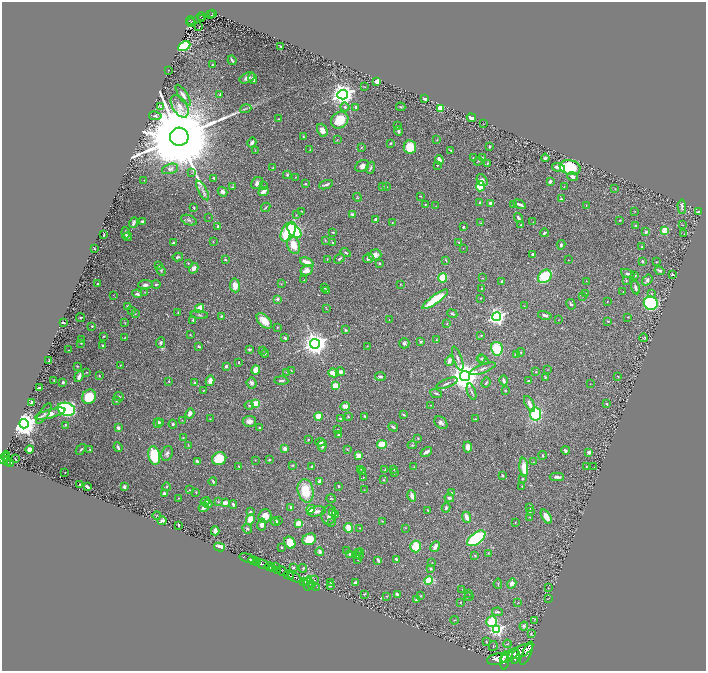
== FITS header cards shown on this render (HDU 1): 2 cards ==
NAXIS1  =                 1408
NAXIS2  =                 1337

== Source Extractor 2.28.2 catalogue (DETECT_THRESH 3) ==
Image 1408 x 1337 px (HDU 1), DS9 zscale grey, zoomed out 1/2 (1 PNG px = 2 x 2 image px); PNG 708 x 673 px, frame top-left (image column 1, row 1337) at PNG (2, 2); each listed source drawn as its Kron ellipse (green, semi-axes under 4 px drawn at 4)
Background 0.699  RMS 0.018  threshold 0.054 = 3 sigma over >= 5 px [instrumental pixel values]
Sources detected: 524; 32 cannot appear on this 1/2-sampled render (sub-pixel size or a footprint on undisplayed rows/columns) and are neither listed nor drawn; the other 492 listed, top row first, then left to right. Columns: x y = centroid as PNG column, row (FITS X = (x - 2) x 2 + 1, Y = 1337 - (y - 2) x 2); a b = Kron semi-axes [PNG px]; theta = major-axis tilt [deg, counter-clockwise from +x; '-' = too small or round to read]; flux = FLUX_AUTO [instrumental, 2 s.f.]
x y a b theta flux
213 13 4 3 - 110
211 15 2 1 - 18
201 17 4 2 - 110
202 18 4 2 - 40
190 21 4 2 - 140
191 22 4 1 - 45
199 27 2 1 - 0.97
184 46 6 4 28 190
280 46 2 1 - 1.6
232 60 5 2 - 7.2
212 65 2 2 - 2.4
168 70 2 1 - 1
247 78 8 5 25 17
253 79 5 3 - 15
377 81 3 3 - 37
365 87 3 2 - 1.6
220 94 4 2 - 2.2
183 95 12 4 -57 17
343 95 5 5 - 2900
424 99 3 2 - 6.5
180 106 12 7 -58 28
160 107 3 3 - 3.8
345 107 4 4 - 8.2
356 107 2 2 - 7.8
401 107 5 3 - 3.3
440 108 3 3 - 86
246 109 6 4 19 5.8
155 116 6 4 -10 5.5
471 118 4 3 - 34
279 119 2 2 - 2.9
340 120 9 7 39 94
483 124 2 1 - 0.94
397 126 2 2 - 1.2
322 130 7 5 -66 25
398 131 5 3 - 7.2
179 137 9 9 - 91000
303 137 3 2 - 2.3
337 140 3 2 - 2
437 140 4 2 - 1.9
252 142 5 3 - 9.4
390 143 3 2 - 4.4
361 147 3 2 - 2.7
410 147 7 6 - 85
490 147 3 2 - 3.7
255 150 3 2 - 1.4
310 150 3 2 - 1.6
451 150 3 2 - 2.3
483 157 2 2 - 1.3
473 158 2 2 - 2
545 158 4 3 - 6.3
439 160 4 3 - 31
478 161 4 2 - 2.2
487 163 4 2 - 3.6
437 165 2 2 - 4.4
362 166 7 5 29 16
558 167 6 3 -16 45
570 167 10 7 -16 200
273 168 3 2 - 1.6
370 168 6 2 67 4.8
170 169 8 5 17 13
192 173 3 2 - 1.2
287 175 4 3 - 4.9
295 177 2 2 - 1.1
573 177 5 4 - 14
213 178 2 2 - 4.7
144 180 2 2 - 1.1
482 180 6 4 -56 13
550 181 3 3 - 11
257 183 7 5 48 13
305 184 3 2 - 5.6
326 185 7 2 21 8.9
264 186 3 2 - 1.8
386 186 3 2 - 1.9
480 186 5 4 - 130
564 186 3 2 - 1.4
232 187 4 2 - 2.4
383 187 4 2 - 2.6
615 189 3 2 - 1.6
203 191 11 3 -61 13
263 191 5 3 - 16
223 192 5 4 - 13
420 196 2 1 - 2
357 197 4 2 - 2.5
561 199 4 3 - 5.5
480 203 4 3 - 5.7
490 203 3 3 - 20
425 204 3 2 - 1.6
519 204 7 2 -24 11
513 205 3 2 - 3.2
586 205 2 1 - 1
436 206 2 2 - 1.2
266 207 5 2 - 2.8
682 207 7 3 -87 7.3
194 208 3 2 - 3.8
302 211 3 2 - 1.6
635 211 3 2 - 1
698 211 2 2 - 4.2
352 214 3 2 - 4.6
296 215 3 3 - 1.9
209 217 2 1 - 0.97
518 218 5 3 - 9.6
375 219 4 3 - 5.6
189 220 8 5 -21 8.6
620 220 3 3 - 2.5
142 221 3 2 - 6.6
392 222 3 2 - 2
533 222 2 2 - 1.1
133 223 5 3 - 11
481 223 3 2 - 2
521 225 2 2 - 2.7
682 225 2 1 - 0.98
218 226 4 3 - 5.8
636 226 3 2 - 3.5
464 227 2 2 - 5.2
294 231 8 5 -47 320
665 231 3 3 - 120
288 232 11 6 62 170
333 232 3 2 - 3.6
646 232 4 3 - 5
126 233 5 2 - 9.5
545 233 4 2 - 7.7
684 234 2 1 - 0.82
104 235 4 2 - 3.7
127 237 5 3 - 6.9
325 240 3 2 - 2.2
213 241 2 2 - 1.3
332 242 3 2 - 2.4
459 242 3 2 - 2.5
173 243 3 2 - 7.7
294 245 9 6 -71 50
561 245 4 4 - 6.7
642 247 2 2 - 5.3
463 248 2 1 - 0.98
94 249 2 2 - 2.9
346 252 5 3 - 5.3
533 254 3 2 - 7.8
375 255 6 5 - 22
178 257 5 3 - 5.4
368 258 5 4 - 11
327 259 3 2 - 1.9
339 259 6 3 38 5.1
225 260 3 2 - 3.8
446 260 4 2 - 2.5
568 260 2 1 - 0.9
642 261 2 2 - 11
307 262 7 3 -23 39
656 262 2 2 - 1.9
188 263 3 2 - 2
380 263 3 3 - 3.6
159 265 3 2 - 3.8
194 268 5 3 - 17
161 270 6 3 -64 3.3
307 270 6 5 - 25
659 271 5 3 - 8.3
628 274 7 4 -21 7.1
635 275 4 3 - 4.9
673 275 3 2 - 4.6
545 276 7 6 - 160
443 278 4 4 - 93
482 278 3 2 - 1.7
304 280 3 2 - 1.8
647 280 6 4 55 10
586 281 2 1 - 0.97
626 281 3 2 - 2.5
502 282 4 3 - 6.4
98 284 2 2 - 9.8
156 284 4 3 - 5.1
281 284 3 2 - 1.5
400 284 2 1 - 1.5
145 285 7 4 3 12
235 285 7 5 -81 31
324 287 3 3 - 2.9
635 287 7 3 -76 9.3
482 288 3 2 - 2.7
327 290 4 3 - 7
145 292 3 2 - 1.6
623 292 2 2 - 1.5
586 293 4 2 - 1.8
651 293 4 3 - 3.9
137 294 5 3 - 10
113 295 2 1 - 1.6
582 296 3 2 - 1.9
480 298 2 1 - 1.6
277 299 2 2 - 15
435 299 15 3 36 130
607 301 2 2 - 1.8
651 303 7 6 - 440
571 304 5 3 - 5.5
128 306 3 2 - 5.3
524 306 3 2 - 1.2
199 308 5 3 - 55
326 309 3 2 - 1.7
132 311 3 2 - 3.3
178 312 3 2 - 2.6
135 314 3 2 - 1.4
452 314 5 3 - 4.5
199 315 9 4 -6 7
545 315 7 3 -15 9.1
221 316 3 2 - 3.7
497 317 4 4 - 1200
628 317 2 2 - 1.3
81 318 4 2 - 3.2
389 319 2 1 - 1.1
193 320 3 3 - 4.9
558 320 2 1 - 0.95
264 321 9 5 -45 41
608 321 4 2 - 2.4
63 322 2 2 - 18
124 323 4 2 - 2.2
447 323 2 2 - 1.4
92 326 3 2 - 2.8
277 327 2 2 - 1.8
346 330 4 3 - 4.4
190 335 3 2 - 1.5
481 335 3 2 - 2.2
104 336 3 2 - 3
125 337 3 3 - 2.4
285 338 3 2 - 4.5
643 338 4 2 - 2.6
81 339 3 2 - 1
436 340 4 3 - 3.2
421 342 4 3 - 4.9
81 343 3 2 - 2
161 343 5 4 - 8
404 343 5 5 - 7.3
315 344 5 5 - 3200
103 346 2 2 - 6.9
199 346 3 2 - 6.4
367 346 3 2 - 1.2
249 349 3 2 - 5.1
497 349 7 5 -77 120
68 350 2 1 - 0.83
262 350 3 2 - 1.6
521 352 4 3 - 4.2
265 353 4 2 - 3.1
517 354 4 4 - 13
458 358 13 3 -71 11
481 358 4 3 - 2.8
49 360 3 1 - 2.3
483 360 6 3 -34 4.4
449 361 5 3 - 17
239 362 2 2 - 2.8
120 365 2 2 - 1.7
77 366 3 2 - 1.7
226 366 3 2 - 7.4
483 369 13 3 20 11
256 370 4 4 - 40
291 370 3 3 - 2.3
548 370 3 2 - 1.5
87 372 2 2 - 1.9
286 372 4 2 - 2.3
340 372 4 3 - 16
536 372 2 2 - 3.1
334 373 5 4 - 40
79 376 6 2 70 14
99 376 4 2 - 2.7
380 376 5 3 - 4.7
465 376 5 5 - 6000
618 376 3 2 - 2.6
545 377 3 3 - 4
54 380 3 1 - 1.7
504 380 5 3 - 8.8
169 381 2 2 - 1.6
210 381 5 3 - 27
281 381 7 3 -2 7.4
529 381 3 2 - 4.8
63 382 2 2 - 18
195 382 3 3 - 5.5
252 383 5 5 - 10
447 383 11 3 21 7.4
486 383 5 3 - 4.1
590 384 2 1 - 1.2
335 386 3 3 - 91
39 388 3 2 - 9.8
505 390 3 2 - 1.9
203 391 3 2 - 2
472 392 8 3 -71 6.9
436 393 6 2 -19 4.9
89 397 7 7 - 89
119 397 5 3 - 4.5
116 401 4 3 - 3.4
32 402 2 2 - 45
256 404 3 3 - 78
530 404 8 3 -61 18
607 404 3 2 - 2.6
249 405 4 4 - 4.8
430 405 2 2 - 1.2
345 406 5 4 - 22
66 409 9 6 -17 540
44 414 12 4 56 7.8
50 414 16 4 16 36
190 414 5 4 - 19
535 414 6 5 - 250
404 415 3 2 - 5.1
318 416 4 4 - 42
348 416 3 3 - 2.2
365 416 3 2 - 3.6
340 418 3 3 - 3.8
210 419 2 2 - 1.6
475 419 3 2 - 2.6
182 420 2 2 - 1.3
249 421 6 5 - 19
158 423 5 4 - 16
161 423 4 3 - 3.3
441 423 7 5 -43 10
24 424 5 4 - 5300
173 424 4 3 - 4.8
65 425 4 3 - 3.4
259 427 2 2 - 3.6
393 427 5 2 - 7.1
118 428 3 3 - 10
337 430 3 2 - 1.7
339 434 3 3 - 5.1
183 438 3 3 - 3.1
418 438 2 2 - 2.4
308 439 3 2 - 2.8
320 442 5 3 - 7
382 444 5 4 - 74
188 445 4 2 - 2.3
412 445 5 2 - 2.7
322 446 5 4 - 7.2
118 447 5 3 - 7.8
468 447 5 3 - 22
29 449 4 3 - 10
81 449 6 3 51 5.1
90 449 2 2 - 2.7
285 449 4 3 - 16
347 449 3 2 - 2.1
565 450 4 3 - 7.5
426 452 6 3 32 14
589 452 3 3 - 14
167 454 8 5 67 10
154 455 9 6 -78 170
543 455 4 2 - 3.3
6 456 5 3 - 420
359 456 4 3 - 36
6 458 4 2 - 450
3 459 2 2 - 590
15 459 2 1 - 2.9
219 459 7 6 - 83
255 460 2 2 - 1.7
269 460 2 2 - 3.6
7 461 5 2 - 270
198 462 4 2 - 16
534 462 2 2 - 1.3
10 463 3 2 - 860
292 465 3 2 - 3.9
239 466 3 2 - 3.8
586 466 2 2 - 1.8
594 466 2 1 - 0.81
311 467 4 2 - 5
414 467 3 2 - 1.8
524 467 9 4 -85 59
361 469 3 2 - 1.8
394 469 3 2 - 2.1
385 470 3 2 - 3.7
362 472 3 2 - 1.6
65 473 2 1 - 1.4
394 473 3 3 - 4.1
503 476 3 3 - 3
363 477 3 2 - 1.4
557 477 7 3 0 13
523 479 3 3 - 3.7
384 480 3 3 - 2.7
213 482 4 2 - 4.5
320 482 4 3 - 19
80 484 2 1 - 1.9
338 486 3 2 - 3.3
522 486 3 2 - 2.1
87 487 4 2 - 8.9
124 487 3 2 - 10
167 487 4 3 - 3.5
189 490 3 3 - 2.5
364 490 2 1 - 0.94
306 491 12 8 -79 100
196 492 2 2 - 2.2
452 493 4 3 - 4.6
165 494 3 3 - 16
412 496 6 3 -74 17
178 498 2 2 - 1.6
449 498 5 4 - 9.9
331 499 5 2 - 2.7
205 501 5 3 - 15
218 502 3 3 - 2.7
225 503 4 3 - 20
208 504 4 4 - 10
233 504 4 2 - 8.7
291 507 3 3 - 3.8
204 508 5 3 - 13
446 508 5 3 - 6.1
530 508 4 3 - 4.6
311 509 4 3 - 32
428 510 4 2 - 3
317 511 9 5 10 12
530 511 3 3 - 4.9
250 512 4 2 - 2.9
333 513 4 4 - 8.7
157 515 4 2 - 2
329 515 10 7 79 17
336 515 2 2 - 24
265 516 7 6 - 37
467 517 5 3 - 25
530 517 3 2 - 1.3
546 517 8 4 -59 37
250 519 5 4 - 36
162 521 4 2 - 6.6
278 521 3 2 - 3.1
382 521 3 2 - 1.9
275 522 4 4 - 13
515 522 2 2 - 1.4
298 523 4 3 - 37
332 523 3 2 - 1.7
262 524 6 4 79 14
178 525 3 2 - 3.7
348 528 5 4 - 46
360 528 4 2 - 2.4
405 528 3 2 - 1.6
247 529 5 3 - 4.8
215 531 4 3 - 23
476 538 10 5 37 340
309 539 7 5 23 69
290 543 6 5 - 49
416 546 6 5 - 65
219 547 5 3 - 60
282 547 3 2 - 3.2
435 547 6 3 60 16
346 551 3 3 - 2.8
320 552 4 3 - 11
358 552 3 2 - 2.1
488 553 3 2 - 1.3
350 554 4 3 - 8.9
360 554 5 3 - 4.2
357 555 4 3 - 4.3
475 556 3 2 - 2.6
247 558 8 3 -17 470
358 559 3 2 - 5.2
396 559 3 2 - 9.3
378 560 4 2 - 6.6
253 561 5 2 - 1200
257 562 3 2 - 630
432 563 3 2 - 1.6
263 564 7 3 -30 2600
269 566 4 3 - 1300
275 567 3 2 - 250
293 567 2 2 - 4.5
303 568 4 3 - 4.3
273 569 3 2 - 390
430 569 4 3 - 3.4
277 570 3 2 - 760
282 571 6 4 -33 920
289 575 5 2 - 1500
295 577 7 2 -28 1700
314 580 2 1 - 1.1
429 580 4 4 - 94
303 581 3 2 - 58
307 581 3 2 - 80
331 582 3 2 - 4.6
308 583 7 3 84 130
356 583 4 3 - 12
512 583 5 4 - 13
498 584 5 2 - 2.7
311 585 2 1 - 32
330 586 3 2 - 5.2
317 587 2 1 - 26
548 588 2 1 - 1.6
462 589 2 1 - 0.95
469 593 2 1 - 1.1
364 594 3 2 - 3.2
397 594 3 2 - 14
387 596 3 2 - 1.5
421 596 3 2 - 2.4
469 597 4 3 - 3.4
549 598 2 1 - 1.3
416 600 4 2 - 2.5
460 602 2 2 - 1.9
518 603 4 2 - 1.4
497 612 5 3 - 5
454 620 4 2 - 1.9
492 621 5 5 - 140
534 621 4 2 - 2.6
524 626 4 3 - 4.6
497 629 4 4 - 580
531 634 4 3 - 3.1
486 642 3 2 - 1.5
507 644 4 2 - 2.5
493 646 5 1 - 1.9
520 651 14 5 25 6700
527 653 13 3 66 3000
510 655 10 5 34 4900
515 657 7 4 79 2800
497 659 10 5 10 6200
504 661 9 4 87 4200
At the frame edge (FLAGS 8, measured only in part): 1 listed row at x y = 3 459
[32 sub-pixel or undisplayed-footprint detections neither listed nor drawn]